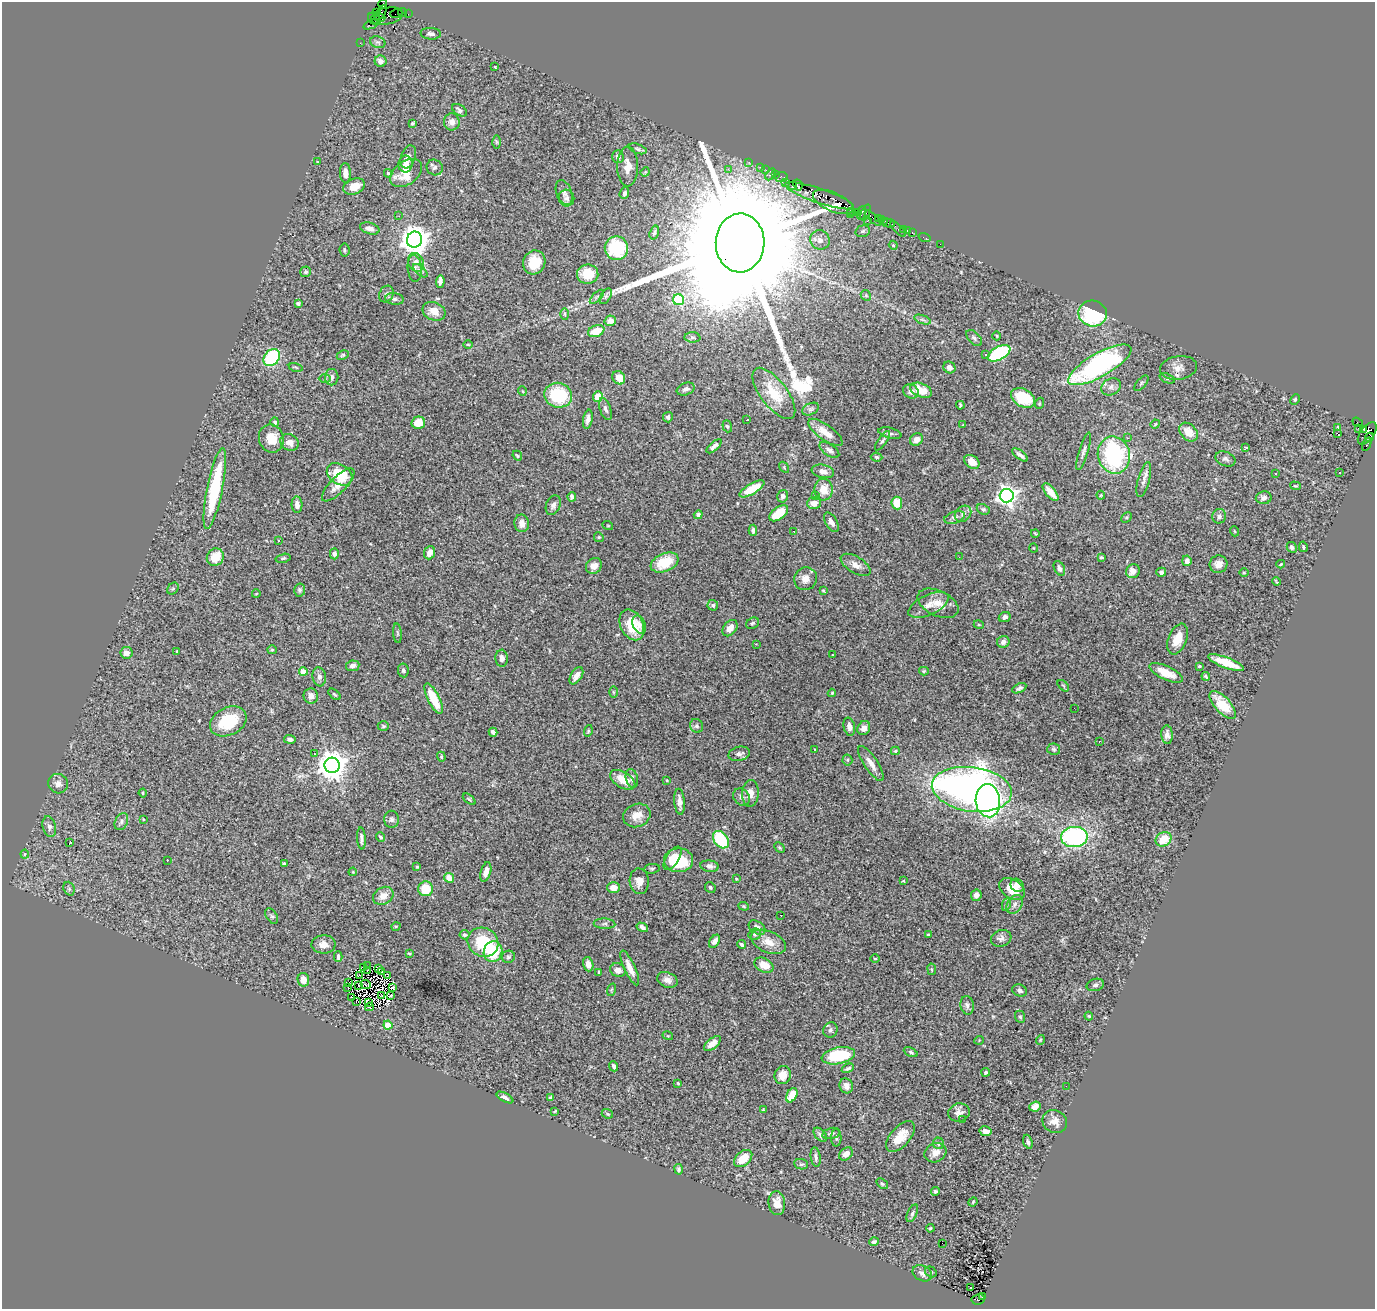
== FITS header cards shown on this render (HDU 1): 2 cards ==
NAXIS1  =                 1373
NAXIS2  =                 1307

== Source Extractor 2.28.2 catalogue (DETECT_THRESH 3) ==
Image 1373 x 1307 px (HDU 1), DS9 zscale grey, 1 PNG px = 1 image px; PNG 1377 x 1311 px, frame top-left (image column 1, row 1307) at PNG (2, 2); each listed source drawn as its Kron ellipse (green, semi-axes under 4 px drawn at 4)
Background 3.48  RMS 0.069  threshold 0.206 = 3 sigma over >= 5 px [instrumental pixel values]
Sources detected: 432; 4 with non-positive FLUX_AUTO (blend fragments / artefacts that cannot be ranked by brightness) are neither listed nor drawn; the other 428 listed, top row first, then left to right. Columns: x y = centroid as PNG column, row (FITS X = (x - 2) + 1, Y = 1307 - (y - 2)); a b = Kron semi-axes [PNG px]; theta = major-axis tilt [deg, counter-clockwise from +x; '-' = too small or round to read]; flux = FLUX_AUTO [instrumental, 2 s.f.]
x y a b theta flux
383 4 4 3 - 92
403 12 4 2 - 190
376 13 4 3 - 150
381 13 8 4 55 1000
396 14 6 2 20 240
408 14 2 2 - 61
387 16 16 8 11 1500
380 17 5 3 - 760
374 19 7 5 -41 970
371 25 8 3 22 220
431 34 10 5 -4 17
378 42 8 5 -20 12
360 43 2 2 - 73
380 61 6 5 - 23
495 67 3 2 - 3.2
459 110 8 5 -33 14
452 122 8 7 - 30
412 123 4 3 - 5.7
496 142 6 4 -89 7.7
637 149 9 5 -19 11
408 157 12 7 71 26
618 157 6 5 - 24
317 162 4 3 - 3.8
749 162 2 2 - 81
406 164 8 7 - 32
628 166 20 10 90 49
435 167 8 7 - 15
760 167 3 2 - 290
728 169 3 3 - 7.5
766 170 2 2 - 100
645 172 5 4 - 5.3
345 173 10 5 -87 34
388 173 4 3 - 6.4
406 173 18 11 36 100
770 174 6 3 59 860
775 174 4 2 - 280
782 177 6 5 - 390
785 183 3 2 - 250
798 185 6 4 -62 890
354 186 11 7 21 58
792 186 4 3 - 510
564 193 13 7 -70 19
624 193 6 4 70 14
819 196 36 7 -19 5100
567 198 8 7 - 17
833 202 21 9 -24 5300
852 211 2 2 - 39
856 212 2 2 - 240
862 213 7 3 73 530
866 213 8 4 68 250
850 214 2 2 - 73
399 216 2 2 - 130
873 218 10 3 -42 840
878 218 3 2 - 300
881 219 4 3 - 290
867 221 3 2 - 570
885 221 3 2 - 230
889 223 7 3 -15 510
370 228 10 5 -17 23
898 229 10 2 -45 110
903 230 3 2 - 180
907 230 3 2 - 160
863 231 7 5 17 10
654 232 7 4 73 9.2
912 233 3 2 - 170
924 237 6 2 -19 97
415 240 8 7 - 6200
820 240 10 9 - 28
740 243 29 24 89 310000
940 244 2 2 - 59
893 245 4 3 - 4.4
616 248 12 12 - 240
344 250 6 5 - 7.6
416 262 9 7 -71 30
534 262 12 11 - 96
415 268 13 7 -85 22
420 271 9 4 -41 9.8
306 272 5 5 - 9.4
588 274 11 9 -3 93
440 281 6 4 88 24
386 294 9 7 63 14
866 295 5 5 - 6
606 296 8 5 59 12
597 297 9 3 45 9.1
395 299 9 5 -7 14
678 300 5 5 - 300
298 304 4 3 - 9.2
434 311 12 9 -22 48
1093 313 14 13 - 370
565 314 6 4 -88 7
922 319 8 3 -19 9.5
610 321 5 5 - 34
596 331 8 5 22 97
997 336 4 3 - 3.8
692 337 8 5 -4 12
974 338 10 5 -46 13
468 345 4 3 - 3.6
999 353 12 6 28 440
986 354 3 3 - 17
343 355 6 4 27 6.7
272 358 9 7 50 300
1100 365 36 11 30 960
296 367 7 3 -14 4.7
949 367 6 5 - 21
1179 368 18 11 8 42
332 377 8 6 89 21
619 378 7 6 - 57
1167 378 8 4 -22 11
325 379 6 4 1 7.4
1141 383 9 4 50 9.1
1111 387 10 8 29 24
686 389 9 6 19 17
921 390 11 6 -22 83
522 391 5 3 - 3.7
911 391 8 7 - 24
774 393 30 13 -52 140
558 395 14 12 -18 260
598 397 5 5 - 76
1023 398 13 8 -29 160
1295 400 5 4 - 5.9
1040 403 5 3 - 4.8
960 405 4 3 - 8
605 409 11 5 -71 16
811 409 9 5 26 13
668 417 5 5 - 10
588 419 9 4 80 20
747 420 3 3 - 14
275 422 5 4 - 13
1358 422 6 3 -35 1200
418 423 7 6 - 65
1155 424 5 4 - 4.2
963 425 3 3 - 3.2
727 426 6 4 -70 7.5
1338 427 4 4 - 5.9
1358 428 3 2 - 67
1364 430 4 3 - 1400
825 432 20 7 -37 66
1188 432 11 7 -46 69
890 433 12 5 -13 15
1337 433 2 2 - 1700
1367 433 13 6 54 2400
1369 437 4 3 - 1100
271 438 14 12 -70 75
1128 438 3 2 - 11
916 440 7 5 39 28
882 441 11 3 54 10
289 442 9 8 - 31
1367 444 7 4 66 500
714 446 9 4 41 15
1246 447 4 3 - 12
829 450 11 5 -35 17
1083 451 19 4 73 19
1020 455 9 3 -38 17
1114 455 19 16 -76 570
517 456 5 3 - 4.8
877 457 6 4 -6 7.5
1225 459 10 7 -23 17
972 462 8 6 -36 54
784 467 6 4 -57 4.9
823 471 11 6 -10 25
1276 473 3 3 - 15
1339 473 3 3 - 9.3
339 474 14 10 -34 160
1144 479 18 6 75 26
338 485 22 8 45 47
1295 486 5 4 - 4.5
215 489 41 7 79 370
752 489 14 5 30 110
824 490 11 9 88 62
1050 492 10 5 -50 62
1101 495 4 4 - 5
783 496 6 5 - 12
816 496 3 3 - 4.4
1007 496 7 7 - 2600
572 497 5 4 - 18
1264 498 8 6 10 22
814 503 7 6 - 37
897 503 6 5 - 87
297 505 8 5 -85 21
553 505 10 7 69 21
983 509 7 5 -26 9.5
779 513 11 6 37 100
963 514 9 7 43 20
698 515 4 4 - 12
1219 516 7 6 - 15
955 517 10 6 18 17
1126 517 6 4 46 5.8
831 522 11 5 -59 26
522 523 9 7 -80 36
608 526 5 3 - 3.8
753 530 6 4 89 12
794 531 3 3 - 6.7
1234 531 5 3 - 4
1035 533 4 2 - 3.7
599 537 5 4 - 6.7
279 540 3 2 - 6.7
1292 547 6 4 -60 9.1
1303 547 5 3 - 7.3
1034 548 4 3 - 3.1
430 553 7 5 68 31
334 554 5 4 - 17
215 557 9 8 - 93
959 557 3 2 - 11
1101 557 4 4 - 5.4
283 558 7 4 13 7.6
1187 561 5 4 - 20
665 562 14 9 22 140
1218 564 9 8 - 41
1281 564 4 3 - 4.9
856 565 17 8 -32 34
594 566 8 7 - 38
1059 568 8 5 -61 18
1133 571 7 6 - 36
1161 572 5 4 - 15
1244 573 4 3 - 4
806 579 11 11 - 38
1276 582 4 2 - 4.5
173 589 6 5 - 7.2
300 590 6 5 - 10
823 590 4 3 - 4.7
256 594 4 2 - 3.6
938 603 22 12 -25 63
713 605 5 5 - 9.5
928 605 22 10 25 49
1005 617 6 5 - 17
753 623 7 5 31 8.7
632 625 16 11 -64 150
639 625 9 6 -65 20
979 625 5 3 - 5
730 628 9 6 53 39
397 633 10 4 -85 6.7
1178 639 16 9 68 75
1003 642 6 6 - 22
756 644 2 2 - 3.4
272 650 5 4 - 5.2
177 651 3 2 - 3.4
127 653 6 6 - 31
832 655 3 3 - 4.5
502 658 8 6 -86 19
1226 663 19 5 -20 95
353 666 7 5 10 19
1199 666 4 3 - 5.5
403 670 7 5 -83 8.9
924 671 5 4 - 5.4
303 672 4 4 - 68
1166 673 18 7 -25 79
576 676 10 5 59 30
1206 676 4 2 - 6.2
319 677 9 6 -82 16
1063 686 7 4 -46 5.9
1019 688 7 4 28 11
613 692 6 4 -89 6.8
832 693 4 4 - 5
334 694 7 3 -40 7.5
311 696 7 7 - 25
434 699 17 6 -63 150
1223 705 17 7 -47 96
1074 708 2 2 - 13
228 721 19 14 27 190
383 726 5 4 - 7.2
696 726 7 6 - 12
849 727 9 5 -76 26
864 728 7 6 - 29
588 731 6 4 72 6.1
493 732 4 4 - 19
1167 735 9 5 -86 22
290 739 6 4 -8 13
1099 741 3 2 - 4.9
815 749 3 3 - 45
1054 749 6 5 - 8.8
895 751 4 3 - 6.7
314 754 4 4 - 6.3
739 754 11 7 14 19
441 757 5 4 - 4.4
847 760 5 5 - 6.5
871 763 20 7 -56 45
332 765 7 7 - 7100
632 778 9 6 -79 20
623 780 14 7 -32 75
667 780 3 2 - 3.7
58 784 10 9 - 27
972 789 40 22 -7 2900
143 793 4 4 - 5.9
750 793 13 8 86 39
742 797 9 7 -46 18
469 799 7 4 -39 7.2
988 801 16 12 -85 1700
679 802 13 5 -84 26
637 815 14 11 23 51
143 819 2 2 - 4
392 819 8 7 - 15
121 822 9 6 63 15
49 827 11 6 -76 19
380 837 5 3 - 8
1074 837 13 10 3 790
361 838 11 3 -85 14
1164 839 8 7 - 93
721 840 10 6 -51 260
69 843 3 3 - 43
780 848 6 4 -45 5.8
25 854 4 4 - 4.9
672 858 13 6 58 57
167 860 2 2 - 9.5
679 860 14 12 -1 160
284 864 3 3 - 7.6
710 866 9 5 -8 18
417 867 3 3 - 4.6
652 869 8 5 9 8.5
353 872 4 3 - 3.5
486 872 10 5 74 32
449 878 5 4 - 53
736 878 3 2 - 3.7
639 881 13 9 -86 40
903 881 3 3 - 4.1
1017 885 7 6 - 24
710 887 5 5 - 7.6
613 888 6 5 - 46
69 889 7 5 -69 8.9
426 889 7 7 - 110
1012 889 14 9 -33 91
976 895 6 5 - 18
383 896 11 8 31 45
1007 904 7 4 71 8.1
1015 904 10 7 59 22
744 906 5 4 - 5.4
781 915 2 2 - 9.9
272 916 9 5 -57 10
604 924 11 5 -3 13
396 926 4 3 - 4
642 927 6 4 -31 16
757 928 9 6 -34 29
755 934 6 5 - 11
464 935 5 4 - 10
928 935 4 3 - 10
1001 938 10 8 18 20
715 941 7 4 57 20
483 942 16 14 -31 200
768 942 18 10 -24 62
324 944 12 9 2 34
741 944 5 3 - 9.8
493 952 10 9 - 160
409 953 4 3 - 4.7
338 957 5 3 - 8.8
508 957 7 6 - 9.9
875 958 4 3 - 3.9
588 964 7 5 -74 29
764 965 10 7 -27 59
368 966 4 2 - 4
364 967 3 2 - 3.8
630 968 19 5 -66 47
379 969 4 2 - 3.7
932 969 6 3 -81 4.7
618 970 8 6 -26 23
368 971 3 2 - 3.8
381 971 3 2 - 5.8
599 972 3 3 - 6.5
360 975 3 2 - 8.7
387 976 3 2 - 3.4
303 980 7 6 - 42
667 980 11 7 -22 26
349 983 3 2 - 4.9
359 985 2 2 - 3.3
366 985 5 2 - 3.9
1095 985 9 6 15 13
348 987 3 2 - 5.8
392 987 3 3 - 3.9
611 990 6 4 71 5.4
1020 990 7 6 - 14
382 995 3 2 - 7.6
390 996 3 2 - 13
352 998 3 2 - 8
356 1001 3 2 - 1.5
369 1003 4 2 - 2
967 1005 9 6 -78 17
369 1007 4 2 - 7.3
1089 1016 4 3 - 4.6
1020 1017 6 5 - 7.1
388 1025 4 4 - 120
830 1030 8 7 - 13
668 1036 5 3 - 3.9
979 1040 5 3 - 3.5
1040 1040 5 3 - 3.8
712 1044 10 5 38 36
911 1052 7 4 -26 8.4
838 1056 17 8 11 220
614 1066 5 3 - 12
848 1068 6 3 28 9.5
986 1072 4 3 - 7.2
783 1075 9 8 - 49
678 1083 3 3 - 5
846 1086 8 6 -63 25
1066 1086 2 2 - 19
792 1095 8 5 62 110
505 1097 9 4 -28 16
550 1097 4 4 - 6.7
1035 1107 6 5 - 26
763 1110 4 3 - 4.7
555 1111 4 2 - 4.4
959 1113 11 9 14 24
607 1114 6 4 -22 7.2
963 1120 4 3 - 9.1
1055 1122 12 11 - 38
986 1131 6 5 - 28
831 1133 9 5 15 12
820 1135 8 5 -46 11
900 1137 18 9 49 72
836 1138 8 5 90 10
1028 1142 7 4 -72 10
939 1143 6 5 - 13
935 1153 11 9 28 35
846 1154 7 5 42 30
816 1157 10 5 -81 15
743 1159 10 7 41 68
801 1164 7 5 -9 8.2
679 1169 5 4 - 8.2
882 1184 6 4 -39 7.1
935 1191 4 4 - 9.6
973 1202 5 4 - 5.2
777 1203 12 8 -86 44
912 1213 9 4 66 11
930 1228 4 3 - 4.3
874 1242 5 3 - 8.7
942 1243 2 2 - 3.9
931 1272 6 5 - 9.2
922 1273 10 7 -26 19
970 1288 3 2 - 16
983 1296 3 3 - 790
978 1299 7 5 10 1400
At the frame edge (FLAGS 8, measured only in part): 1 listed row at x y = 383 4
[4 non-positive-flux detections neither listed nor drawn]